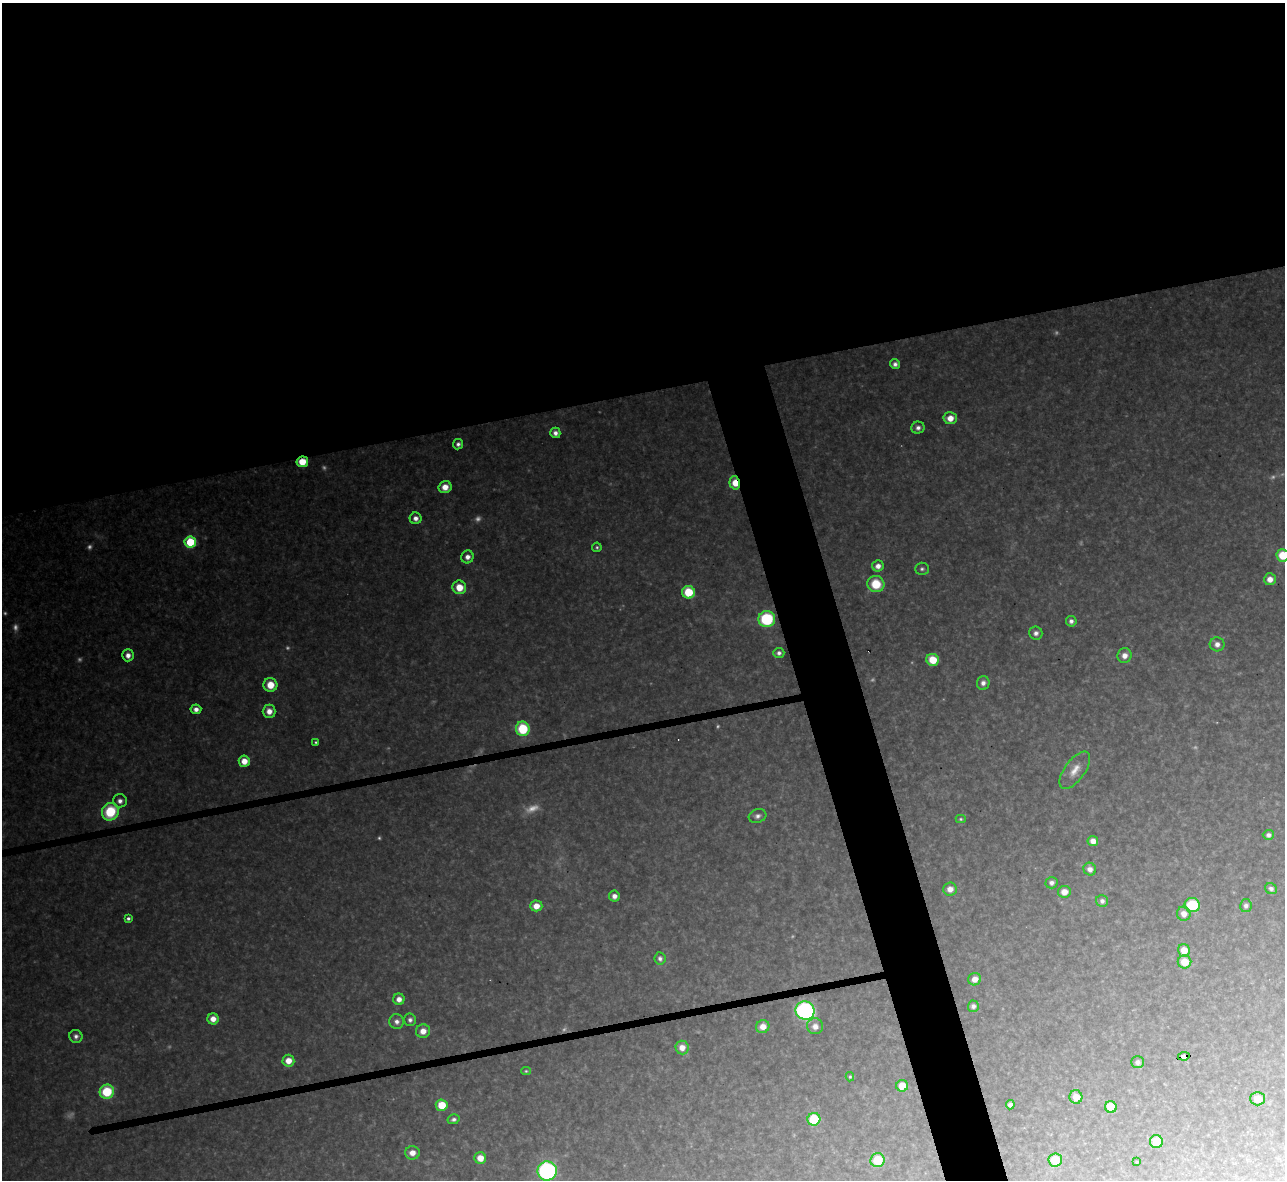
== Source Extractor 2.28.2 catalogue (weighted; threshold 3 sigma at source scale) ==
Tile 2 of 4 x 4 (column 2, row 1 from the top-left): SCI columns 1284-2566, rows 3678-4855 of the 5133 x 5115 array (HDU 1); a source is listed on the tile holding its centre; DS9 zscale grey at full resolution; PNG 1287 x 1182 px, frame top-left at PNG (2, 3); each listed source drawn as its Kron ellipse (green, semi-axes under 4 px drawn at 4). Shown black and unused: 37% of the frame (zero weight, under 3 of 4 exposures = <1% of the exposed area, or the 3 px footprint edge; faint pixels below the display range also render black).
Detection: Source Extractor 2.28.2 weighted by HDU 2 'WHT'; one run over the whole footprint, this tile lists its part. Background 0.334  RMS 0.02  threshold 0.0884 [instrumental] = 3 sigma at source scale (4.5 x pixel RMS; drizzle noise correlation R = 1.50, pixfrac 1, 0.05/0.05 arcsec/px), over >= 5 px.
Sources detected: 109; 20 too faint to see at this stretch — neither listed nor drawn; the other 89 listed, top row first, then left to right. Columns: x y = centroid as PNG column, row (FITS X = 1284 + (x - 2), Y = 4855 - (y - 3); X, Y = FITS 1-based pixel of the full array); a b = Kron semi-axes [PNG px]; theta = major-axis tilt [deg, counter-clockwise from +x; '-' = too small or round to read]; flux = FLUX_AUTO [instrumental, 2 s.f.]
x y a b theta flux
895 364 5 4 - 8.6
950 418 7 6 - 26
918 428 6 6 - 9.8
555 433 5 5 - 11
458 444 5 5 - 7.6
302 462 6 5 - 48
735 483 7 5 -75 41
445 487 6 6 - 24
416 518 6 6 - 13
190 542 6 5 - 140
597 547 5 4 - 3.9
1283 555 6 6 - 63
467 557 6 6 - 13
878 566 6 5 - 15
922 569 7 6 - 5.7
1270 579 6 6 - 20
876 584 8 8 - 66
459 587 7 6 - 40
688 592 6 6 - 81
767 619 8 8 - 160
1071 621 5 5 - 8.4
1036 633 6 6 - 9.8
1217 644 7 7 - 14
779 653 5 5 - 7.8
128 655 6 6 - 14
1125 655 7 7 - 17
933 660 6 6 - 56
983 683 7 6 - 11
270 685 7 7 - 40
196 709 5 5 - 13
269 711 7 6 - 21
523 729 7 7 - 120
316 742 3 3 - 3.4
244 761 5 5 - 27
1075 770 22 10 54 27
120 801 7 6 - 12
110 812 9 8 - 120
758 816 9 6 17 8.8
961 819 5 4 - 3.2
1268 835 5 5 - 8.2
1093 841 5 5 - 18
1090 869 6 6 - 14
1051 883 6 6 - 9.2
950 889 7 6 - 19
1271 889 6 5 - 8.2
1064 892 6 6 - 23
614 896 5 5 - 13
1102 901 6 5 - 8.8
1192 905 7 7 - 110
536 906 6 5 - 24
1246 906 6 5 - 7.3
1184 914 7 6 - 19
128 918 4 3 - 6.2
1184 950 6 6 - 37
660 958 6 5 - 7.4
1184 962 7 6 - 43
975 979 6 6 - 18
399 999 5 5 - 17
973 1006 5 5 - 9.1
805 1011 9 9 - 500
213 1019 5 5 - 21
410 1020 6 6 - 7.2
397 1021 7 7 - 11
815 1026 8 8 - 18
763 1027 7 6 - 22
423 1031 7 6 - 21
76 1036 7 6 - 9
682 1047 7 6 - 21
1184 1056 6 4 9 77
288 1061 6 6 - 28
1137 1062 6 6 - 8
526 1071 5 4 - 2.8
850 1077 4 3 - 3.1
902 1086 6 6 - 33
107 1092 7 7 - 100
1076 1097 7 6 - 25
1258 1099 7 7 - 23
442 1105 6 5 - 54
1010 1105 4 4 - 8.4
1111 1107 6 5 - 70
454 1119 6 5 - 6.7
814 1119 6 6 - 100
1156 1142 6 6 - 47
412 1153 7 6 - 20
480 1158 6 6 - 28
877 1160 7 7 - 81
1055 1160 7 6 - 49
1137 1162 3 3 - 2.4
547 1171 9 9 - 470
Overlapping masked pixels (flux is a lower limit): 3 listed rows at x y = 302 462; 735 483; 1184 1056
Isophote crosses this tile's border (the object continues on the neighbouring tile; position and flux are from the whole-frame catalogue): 2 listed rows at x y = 1283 555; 547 1171